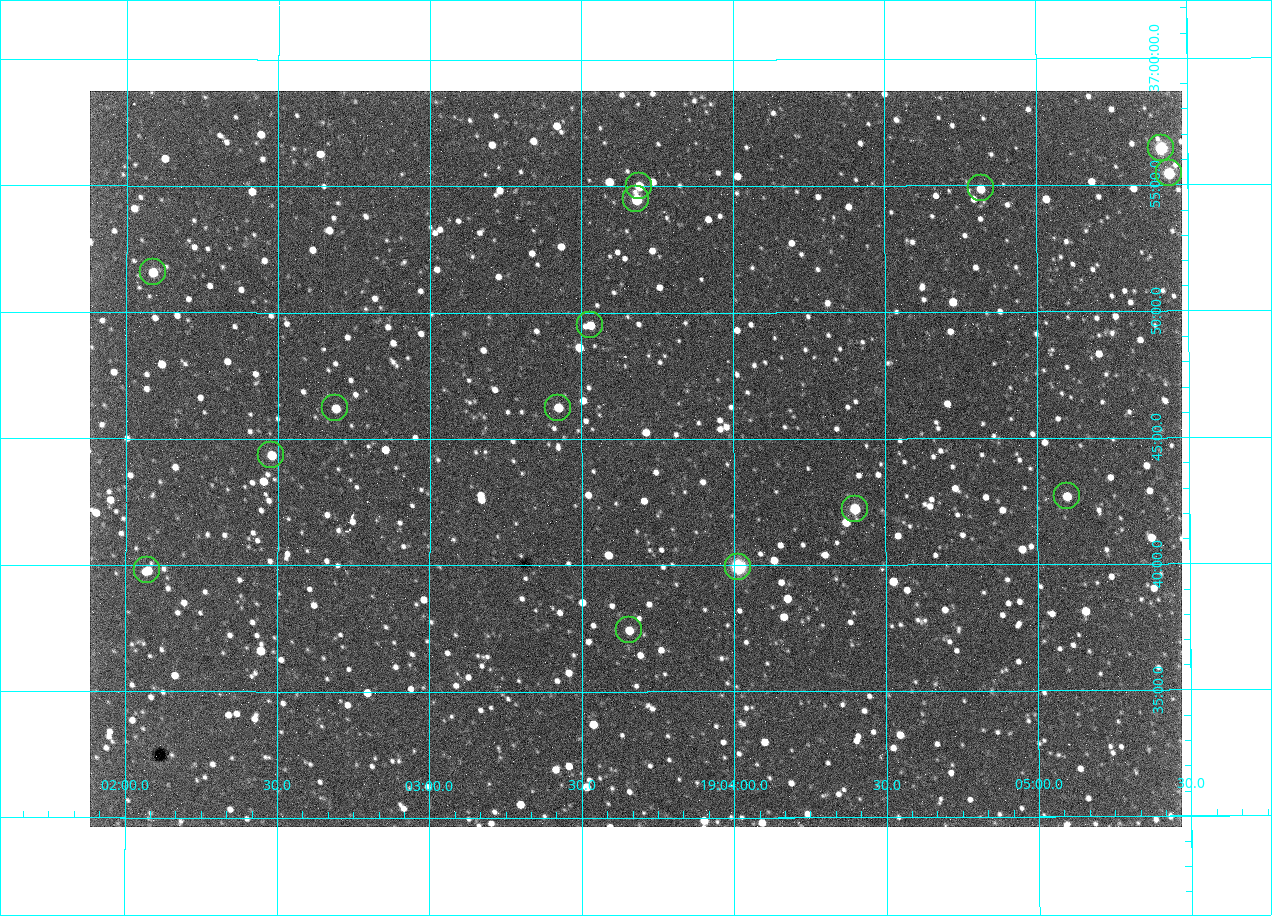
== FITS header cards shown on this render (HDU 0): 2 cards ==
NAXIS1  =                 1092 /fastest changing axis
NAXIS2  =                  736 /next to fastest changing axis

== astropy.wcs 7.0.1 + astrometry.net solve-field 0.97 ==
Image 1092 x 736 px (HDU 0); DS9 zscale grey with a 90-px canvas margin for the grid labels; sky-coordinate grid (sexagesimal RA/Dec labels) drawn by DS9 from the SOLVED WCS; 15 Tycho-2 reference stars matched to detected sources circled (green)
Header WCS: none
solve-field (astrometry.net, Tycho-2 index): SOLVED blind (the file carries no WCS)
Solved WCS: RA---TAN-SIP/DEC--TAN-SIP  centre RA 19:03:41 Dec +36:44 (285.92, +36.74 deg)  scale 2.37 arcsec/px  FOV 43.2' x 29.1'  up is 0 deg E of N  parity flipped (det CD > 0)
(file carries no celestial WCS; the grid is the blind solution)
Tycho-2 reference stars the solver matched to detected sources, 15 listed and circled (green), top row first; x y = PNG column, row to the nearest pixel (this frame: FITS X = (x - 90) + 1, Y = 736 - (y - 91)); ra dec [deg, ICRS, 3 dp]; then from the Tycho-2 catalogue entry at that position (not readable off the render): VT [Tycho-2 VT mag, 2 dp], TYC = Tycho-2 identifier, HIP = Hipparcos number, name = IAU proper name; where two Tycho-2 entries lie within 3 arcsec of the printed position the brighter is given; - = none
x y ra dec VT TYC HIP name
1161 148 286.353 +36.941 8.32 2652-644-1 93748 -
1169 173 286.360 +36.924 9.83 2652-14-1 - -
639 186 285.922 +36.917 10.48 2652-1249-1 - -
981 188 286.204 +36.915 10.94 2652-350-1 - -
636 199 285.920 +36.908 9.57 2652-218-1 - -
153 272 285.522 +36.860 10.88 2651-1921-1 - -
590 325 285.882 +36.825 10.95 2652-329-1 - -
335 408 285.672 +36.770 11.14 2651-2527-1 - -
558 408 285.856 +36.771 11.11 2652-1253-1 - -
271 455 285.620 +36.739 11.03 2651-1906-1 - -
1067 496 286.274 +36.711 10.88 2652-1070-1 - -
855 509 286.100 +36.704 10.14 2652-1649-1 - -
738 567 286.004 +36.666 8.52 2652-1368-1 - -
147 570 285.518 +36.663 10.71 2651-2245-1 - -
629 630 285.914 +36.624 11.11 2652-845-1 - -